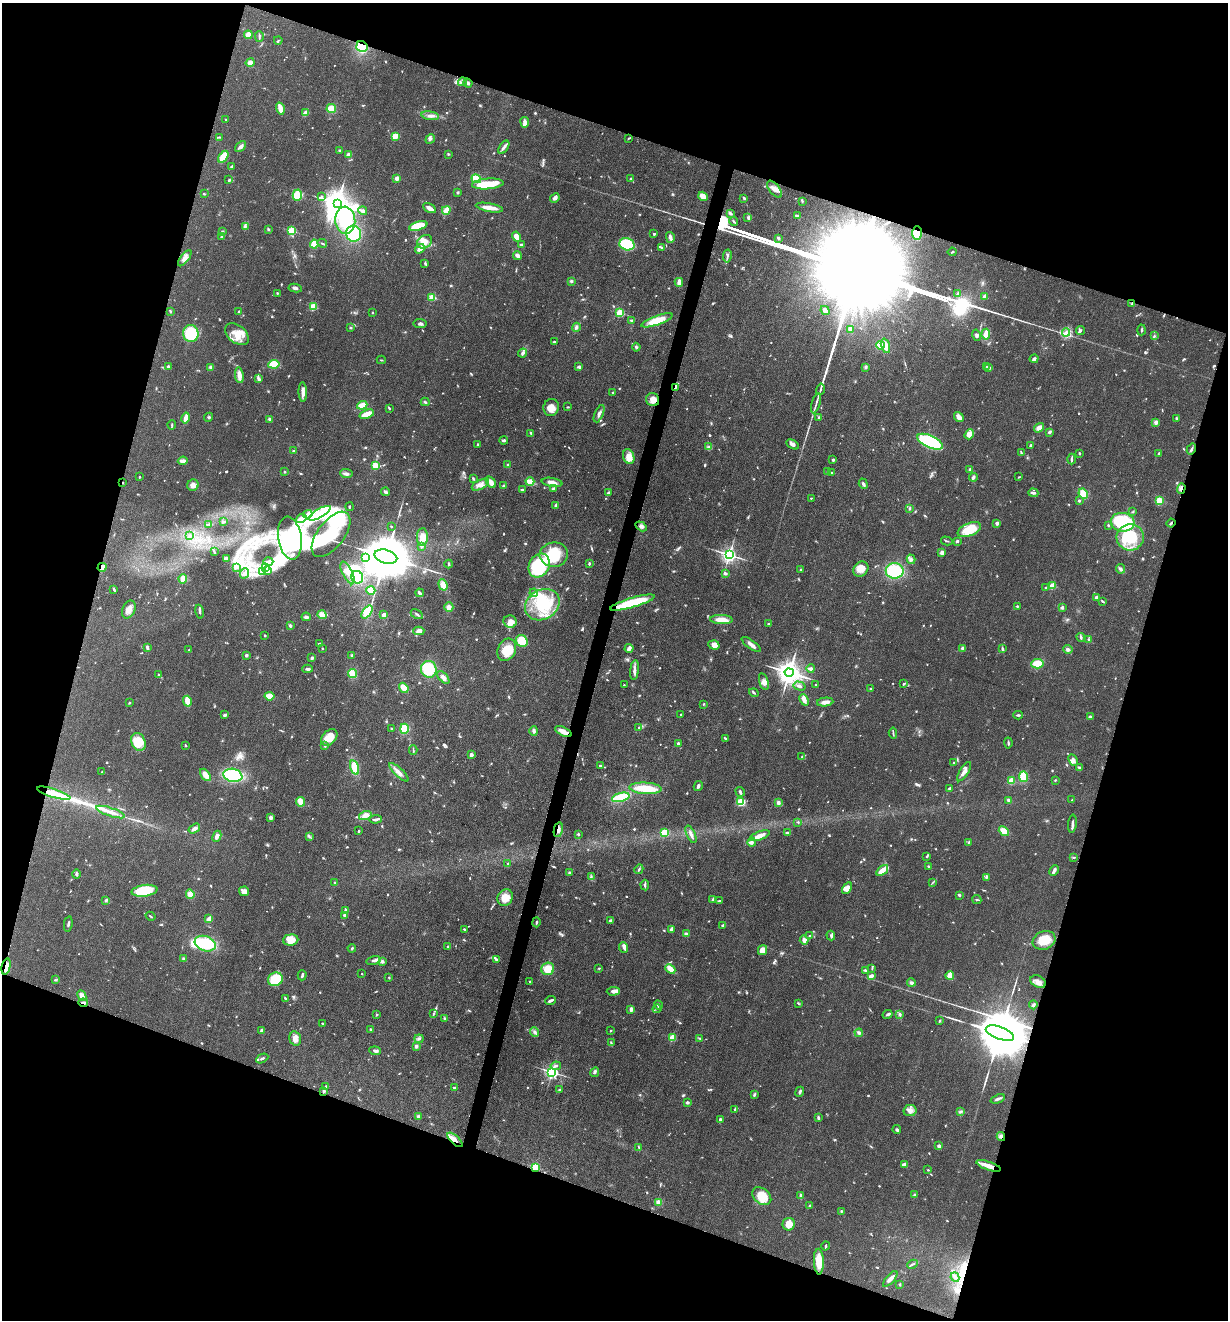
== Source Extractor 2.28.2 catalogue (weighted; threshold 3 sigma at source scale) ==
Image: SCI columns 259-5162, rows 2-5273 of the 5294 x 5274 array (HDU 1 of 3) = the unmasked area's bounding box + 8 px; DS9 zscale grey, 4 x 4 block average (1 PNG px = mean of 4 x 4 image px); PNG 1230 x 1322 px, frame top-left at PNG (2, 3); each listed source drawn as its Kron ellipse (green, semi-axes under 4 px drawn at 4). Shown black and unused: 37% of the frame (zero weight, under 3 of 4 exposures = <1% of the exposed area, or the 3 px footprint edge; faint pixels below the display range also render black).
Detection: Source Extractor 2.28.2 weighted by HDU 2 'WHT'. Background 0.0742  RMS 0.0056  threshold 0.025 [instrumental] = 3 sigma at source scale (4.5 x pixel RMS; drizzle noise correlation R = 1.50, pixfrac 1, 0.05/0.05 arcsec/px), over >= 5 px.
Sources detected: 1052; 7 too faint to see at this stretch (4 x 4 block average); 13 inside a brighter object's white glare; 2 long thin detections or spike segments (spike, bleed or trail) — neither listed nor drawn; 14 coinciding with a brighter row at this scale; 70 inside a brighter listed object's ellipse — not listed separately; of the other 946, all 500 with FLUX_AUTO >= 2.84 (the completeness limit of this list) listed and drawn (446 fainter detections not listed), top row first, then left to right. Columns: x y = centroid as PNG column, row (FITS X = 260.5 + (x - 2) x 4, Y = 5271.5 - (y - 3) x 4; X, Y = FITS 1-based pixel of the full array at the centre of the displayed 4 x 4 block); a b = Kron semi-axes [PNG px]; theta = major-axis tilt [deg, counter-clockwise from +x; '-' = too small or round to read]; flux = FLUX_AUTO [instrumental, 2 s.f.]
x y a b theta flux
248 35 4 4 - 26
259 36 5 2 - 4.3
278 40 4 2 - 3.2
362 46 6 5 - 130
250 63 4 3 - 16
462 82 4 2 - 6.6
468 83 5 2 - 9.4
280 108 6 2 -72 57
331 109 5 4 - 49
306 113 4 3 - 24
430 116 9 3 -9 13
226 120 2 2 - 2.9
525 122 5 3 - 16
395 136 4 3 - 43
219 137 4 2 - 3.7
629 138 4 2 - 3.1
430 139 5 3 - 7.1
241 146 6 3 47 12
504 147 8 3 56 10
339 150 3 2 - 3.8
448 154 3 2 - 3.2
348 155 3 3 - 9.7
223 157 7 3 58 66
231 166 4 2 - 5.3
397 178 2 2 - 64
476 179 5 3 - 55
630 179 3 2 - 4
229 180 3 2 - 4.9
488 184 16 5 5 79
775 189 10 5 -50 23
458 193 3 2 - 4.4
204 194 3 2 - 3.7
297 195 5 4 - 50
321 196 3 2 - 3.8
703 196 5 3 - 39
555 198 5 3 - 13
744 198 3 2 - 5.8
802 201 3 2 - 3.4
337 203 4 2 - 4500
429 208 7 3 -29 25
489 208 14 3 -10 38
446 210 4 4 - 28
363 211 4 3 - 9.2
730 213 3 2 - 7.2
797 216 4 2 - 9.4
748 217 3 3 - 5.2
345 220 14 10 -85 160
734 221 4 2 - 4.1
245 226 3 2 - 5
418 226 9 4 16 100
268 229 3 2 - 4
222 231 3 2 - 2.9
291 231 2 2 - 310
917 233 7 4 -88 63
354 234 8 7 - 140
654 234 2 2 - 5
222 237 3 2 - 3.6
517 237 5 3 - 35
670 237 5 3 - 15
778 238 4 2 - 5.4
424 242 8 6 30 30
322 243 5 2 - 4
314 244 4 4 - 60
627 244 7 6 - 160
521 245 2 2 - 7
662 248 3 2 - 4.4
420 249 5 3 - 21
952 252 4 2 - 3.5
517 256 4 2 - 24
727 256 6 2 80 7.9
185 258 9 4 52 21
425 263 3 2 - 4.2
571 281 3 2 - 6
679 282 4 3 - 17
295 288 6 3 -9 9.7
277 293 3 2 - 3.2
958 293 4 2 - 7
985 296 2 2 - 21
432 297 2 2 - 200
1132 304 3 2 - 3.3
313 307 2 2 - 220
825 310 5 3 - 11
170 311 4 2 - 4.3
239 312 2 2 - 22
372 313 2 2 - 8.5
620 313 2 2 - 230
657 320 16 4 19 68
631 321 3 3 - 4.4
420 324 6 3 -7 8.3
576 327 4 3 - 8
350 328 3 2 - 3.2
851 329 3 3 - 21
1080 330 5 2 - 6.9
1141 330 5 2 - 3.9
1066 332 4 3 - 9.6
191 333 8 7 - 130
237 334 13 8 -38 54
986 334 5 3 - 24
976 335 6 3 -75 8.8
1154 336 4 2 - 4.6
554 342 3 2 - 4.8
880 345 4 3 - 55
885 346 7 4 -72 32
636 347 4 3 - 4.7
523 353 5 3 - 12
1034 359 4 3 - 8.5
381 360 4 2 - 2.9
274 364 5 3 - 79
987 366 3 2 - 3.1
168 367 3 3 - 6
211 367 4 3 - 6
579 367 4 3 - 6.5
866 367 4 2 - 4.4
989 368 3 2 - 4.1
239 375 8 3 -81 36
258 378 3 2 - 6.1
676 387 4 2 - 6.7
820 389 6 2 75 5.6
303 392 10 3 -88 19
613 393 2 2 - 5
653 400 7 6 - 27
425 402 4 2 - 4.6
816 403 10 2 74 9.3
362 405 5 3 - 43
551 407 8 7 - 32
568 407 3 2 - 3
389 408 4 2 - 3.3
367 414 7 3 20 52
599 414 9 3 67 12
209 417 4 3 - 5
959 417 5 3 - 26
186 418 5 2 - 32
819 418 3 2 - 4.7
1177 418 4 2 - 4.1
270 420 4 2 - 8.2
1156 422 3 3 - 9.9
172 425 5 2 - 3.4
1039 428 5 4 - 19
1050 432 3 2 - 6.3
531 433 4 2 - 5.8
969 434 5 4 - 22
504 440 4 3 - 5.7
930 442 14 6 -25 370
793 444 7 3 -30 14
478 445 3 2 - 6.2
1031 445 3 2 - 3.6
708 447 3 3 - 5
1191 449 6 2 59 6.9
294 451 3 2 - 5.6
1021 453 3 2 - 3.7
1080 453 3 2 - 4.2
1159 453 3 2 - 4
629 457 8 5 -70 38
1072 459 5 2 - 6.7
833 460 4 3 - 4.5
183 461 5 3 - 18
508 465 3 2 - 4.2
375 466 2 2 - 170
970 469 3 2 - 11
828 471 2 2 - 3
284 472 2 2 - 3.3
832 473 2 2 - 6.7
346 474 6 3 -6 9.5
139 477 2 2 - 4
973 477 4 3 - 9.8
1019 477 3 2 - 3
473 478 3 2 - 4.1
491 482 6 3 -54 21
530 482 4 3 - 45
552 482 10 4 -9 23
123 483 2 2 - 4.2
863 484 5 3 - 7.3
193 485 6 5 - 16
480 485 9 4 26 21
503 485 4 2 - 3.3
553 488 4 2 - 4
522 489 3 2 - 5
1181 489 5 2 - 7.3
386 492 4 2 - 8.4
608 493 3 2 - 6.9
1033 493 5 2 - 7.6
1083 494 5 4 - 46
811 498 2 2 - 3.3
1079 501 2 2 - 5
1159 501 4 3 - 33
556 505 3 3 - 8.5
349 507 4 2 - 2.9
910 508 3 3 - 4.6
1133 512 2 2 - 3
320 513 12 4 31 39
308 514 5 2 - 7.7
301 518 5 3 - 11
223 521 4 2 - 3.2
1122 522 12 9 -6 220
997 523 2 2 - 40
1171 523 4 2 - 5.7
209 524 3 2 - 3.5
1108 525 2 2 - 3.3
391 526 2 2 - 6.4
641 526 6 4 -30 12
969 530 12 6 23 86
331 534 26 13 52 170
189 535 2 2 - 3.2
422 537 9 5 87 27
1130 537 13 13 - 140
290 538 22 11 -81 120
947 541 6 2 -15 3.8
957 541 2 2 - 7.1
421 546 2 2 - 30
214 552 4 2 - 4.1
942 553 3 3 - 17
554 555 14 12 7 160
729 555 3 2 - 1500
365 557 4 3 - 23
386 557 12 7 -16 32000
226 559 4 3 - 5.3
911 559 5 3 - 9.7
268 561 5 2 - 5.3
589 563 2 2 - 5.3
449 564 4 2 - 4.4
539 565 12 10 61 180
102 567 5 2 - 35
237 567 3 2 - 2.9
266 568 4 2 - 3.9
861 569 8 7 - 30
1121 569 5 3 - 9.7
801 570 2 2 - 13
267 571 4 2 - 6.1
895 571 9 7 0 160
263 572 3 2 - 3.9
244 573 5 3 - 9
347 573 12 5 -64 27
725 573 3 2 - 9.6
357 577 6 5 - 130
183 579 5 3 - 31
443 585 6 4 -71 25
1053 586 2 2 - 170
1046 588 2 2 - 3
114 589 4 2 - 5.4
371 590 4 4 - 46
420 593 4 2 - 10
534 593 4 2 - 5
1096 597 3 2 - 6.5
1102 601 4 2 - 4.3
632 603 23 5 16 140
542 605 18 14 33 150
1017 606 2 2 - 9.2
449 607 4 4 - 16
1062 607 3 2 - 5.3
129 609 9 6 65 25
200 612 7 2 -81 6.5
367 612 7 4 52 69
417 614 6 2 -28 7.2
322 615 4 3 - 29
384 615 3 3 - 16
306 617 5 3 - 10
721 619 11 4 -2 37
510 622 7 6 - 22
768 624 3 2 - 3.3
290 626 3 2 - 6.4
419 631 5 4 - 12
265 635 2 2 - 4.1
1081 637 4 2 - 7.3
1089 640 3 2 - 4.5
522 641 6 5 - 78
319 644 4 2 - 4.9
751 644 11 3 -36 17
714 645 5 4 - 20
147 647 4 3 - 8.9
322 648 2 2 - 3.1
629 648 4 3 - 14
962 648 4 3 - 5.7
1002 649 4 2 - 6.1
1068 649 4 3 - 7.3
189 650 2 2 - 4.5
507 650 11 9 63 61
246 655 2 2 - 8.5
352 655 3 2 - 6.3
312 658 3 3 - 7.2
1037 664 6 4 6 47
308 669 5 2 - 8.5
429 669 8 8 - 110
811 669 4 3 - 9.3
635 670 10 3 83 14
789 672 4 4 - 4300
159 674 3 2 - 2.9
352 674 5 3 - 59
443 677 8 4 -48 16
764 681 9 4 -75 16
904 684 3 2 - 4.9
624 685 2 2 - 4.4
816 685 2 2 - 4.4
799 686 6 3 -17 8.7
404 688 5 4 - 36
871 689 3 2 - 6.9
754 693 5 2 - 4.7
269 696 5 3 - 40
804 700 6 4 -66 18
187 701 5 3 - 43
825 702 8 3 6 21
129 703 2 2 - 3.7
704 704 2 2 - 3.3
225 715 4 3 - 6.9
681 715 2 2 - 3.7
1018 715 4 2 - 5.5
1090 717 2 2 - 8.9
639 727 4 2 - 4.2
391 729 2 2 - 4.1
404 729 5 4 - 71
534 731 5 3 - 8.8
563 731 9 4 -25 26
893 733 5 2 - 4.1
329 737 9 6 47 57
725 738 3 2 - 4.2
138 742 9 7 -68 67
678 743 2 2 - 5.6
1008 743 5 2 - 5.7
186 746 3 2 - 3.4
325 746 2 2 - 3
413 750 4 2 - 3.9
471 755 2 2 - 40
802 757 3 2 - 3.6
1073 760 6 4 -63 12
954 763 2 2 - 3.3
600 766 2 2 - 12
355 767 7 4 -74 62
1079 768 3 2 - 3.9
101 772 3 2 - 3
399 772 12 3 -44 21
964 772 11 3 58 18
205 775 7 3 -52 35
233 775 9 6 -11 210
1023 777 5 4 - 82
1012 780 2 2 - 180
1055 780 2 2 - 3
698 786 5 3 - 8.6
646 788 16 5 -3 92
950 789 2 2 - 29
740 792 5 3 - 6.1
54 793 17 3 -17 110
621 797 9 3 15 130
1009 800 4 3 - 9.2
1072 800 2 2 - 4.2
301 802 5 3 - 47
741 802 4 3 - 76
778 803 3 3 - 13
110 812 15 4 -18 27
365 815 6 4 19 29
271 817 4 3 - 7.6
375 819 6 3 3 8.5
798 822 3 2 - 3
1072 824 9 2 84 8.9
194 829 6 3 32 15
558 830 8 3 78 14
359 831 2 2 - 5.1
1004 831 6 3 -41 56
665 832 4 3 - 49
787 833 2 2 - 5.3
578 834 2 2 - 8.6
691 834 9 3 -66 15
217 836 6 3 64 21
760 836 10 3 21 38
309 837 4 2 - 4.5
752 842 4 3 - 7.4
969 842 4 2 - 3
927 856 3 2 - 3.7
1074 857 4 2 - 3.3
508 864 2 2 - 6.5
928 866 3 2 - 3.5
639 869 5 2 - 4.9
882 870 7 2 38 51
1054 871 5 2 - 18
570 873 3 3 - 5.3
76 874 4 3 - 5.6
591 877 2 2 - 3.1
986 877 3 2 - 4.1
335 882 3 2 - 3
933 882 4 2 - 3.5
645 885 5 2 - 6.6
847 888 6 4 59 19
144 891 13 6 8 130
244 891 5 4 - 22
190 894 5 4 - 26
959 895 2 2 - 8
505 898 8 7 - 44
713 899 3 2 - 3.5
106 900 3 2 - 5.3
977 900 4 2 - 3.5
719 901 3 2 - 4.2
345 911 4 3 - 9.4
345 915 4 3 - 9.3
151 916 5 2 - 3.7
209 919 4 2 - 30
610 921 4 3 - 11
536 922 5 2 - 4.1
68 924 8 2 80 6.2
723 925 4 2 - 7.4
464 929 3 2 - 4.6
671 930 4 3 - 5.3
686 934 3 2 - 12
831 935 5 2 - 6
810 936 3 2 - 5.2
291 940 8 5 5 39
804 940 4 3 - 14
1044 940 12 9 21 60
205 944 11 7 -20 150
448 947 2 2 - 5.3
352 948 4 2 - 3.9
624 948 5 3 - 10
762 950 5 4 - 29
183 958 3 2 - 4.2
496 960 3 3 - 6.7
373 961 8 3 9 9.9
382 962 4 3 - 8.4
6 966 8 4 77 29
599 968 3 2 - 3.5
548 969 6 6 - 49
670 969 5 3 - 51
872 969 3 2 - 2.9
865 970 3 2 - 6.6
362 974 2 2 - 4.3
302 975 5 3 - 5.8
950 975 4 3 - 48
871 976 3 2 - 26
389 978 2 2 - 3.4
275 979 7 6 - 100
55 980 4 2 - 4.5
529 981 2 2 - 4.9
1038 982 8 5 -27 19
911 983 4 3 - 6.7
613 991 6 4 4 15
82 996 6 3 -64 21
285 998 3 2 - 4.4
550 1000 5 2 - 12
83 1003 5 2 - 7.9
798 1003 3 2 - 3.4
658 1005 4 3 - 9
1033 1005 4 2 - 9.9
631 1009 3 2 - 14
657 1009 4 2 - 3.4
377 1014 3 2 - 3
433 1014 4 2 - 4.5
888 1014 5 2 - 6.2
899 1015 4 2 - 4.9
445 1018 3 2 - 7.1
939 1021 4 2 - 3.9
322 1023 2 2 - 6.4
371 1030 2 2 - 19
262 1031 4 3 - 8.8
611 1031 2 2 - 3.9
535 1032 5 3 - 8.5
859 1033 4 3 - 6.5
1000 1033 15 6 -20 46000
672 1038 2 2 - 160
700 1038 3 2 - 3.3
295 1039 7 6 - 17
419 1039 4 3 - 6.4
611 1043 3 2 - 4.1
416 1046 2 2 - 33
375 1051 6 3 -7 10
262 1058 6 2 27 6
556 1066 5 2 - 7
552 1072 2 2 - 1100
595 1072 5 3 - 6.7
326 1086 2 2 - 2.9
454 1088 2 2 - 11
559 1089 2 2 - 5
323 1092 2 2 - 3.5
800 1092 5 2 - 8
754 1095 4 2 - 6.4
998 1099 7 2 22 9.3
687 1102 4 3 - 4.8
735 1109 3 2 - 5
910 1111 6 5 - 18
960 1112 4 2 - 5.3
418 1116 3 3 - 5.4
818 1118 4 2 - 5.7
720 1120 4 3 - 6.1
897 1129 4 3 - 5.8
1001 1136 4 2 - 7.1
455 1140 10 3 -43 19
939 1146 2 2 - 36
639 1147 3 2 - 3.3
904 1164 4 2 - 16
989 1166 13 4 -19 38
535 1167 2 2 - 280
928 1170 2 2 - 2.8
915 1195 3 2 - 6.7
762 1196 10 7 -40 64
801 1196 4 2 - 9.6
658 1202 4 3 - 17
810 1205 3 2 - 3.4
841 1211 3 2 - 3.7
789 1224 6 6 - 35
826 1246 4 2 - 4.4
819 1262 13 5 -87 60
913 1264 5 2 - 5.5
955 1277 5 3 - 9.5
890 1279 10 3 49 14
900 1284 3 2 - 3.7
Overlapping masked pixels (flux is a lower limit): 20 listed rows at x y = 362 46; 917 233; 676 387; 653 400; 1191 449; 123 483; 1181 489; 1171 523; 102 567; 563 731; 54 793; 558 830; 6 966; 83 1003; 1000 1033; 323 1092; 1001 1136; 455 1140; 989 1166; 535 1167
Diffuse or blended objects may show on this block-average render without a row.